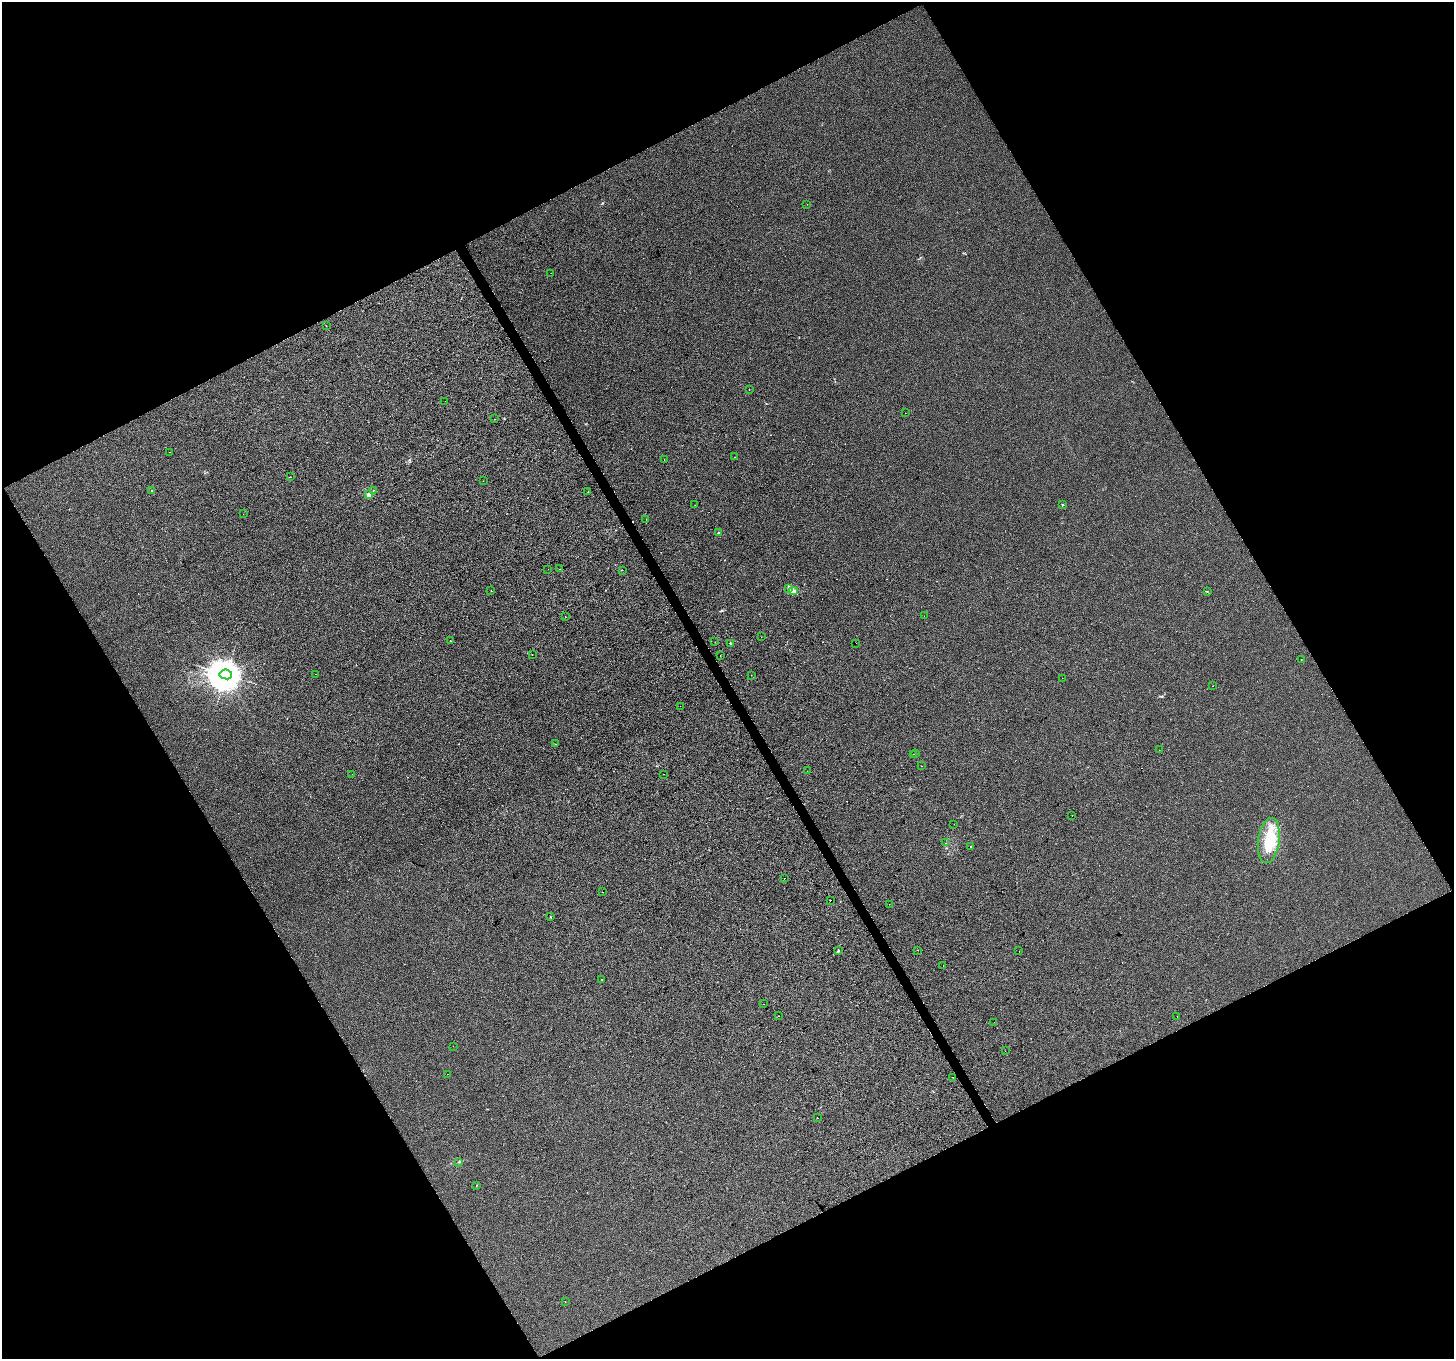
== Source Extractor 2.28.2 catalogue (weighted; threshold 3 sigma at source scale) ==
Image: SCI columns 3-5807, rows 167-5592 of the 5807 x 5697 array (HDU 1 of 3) = the unmasked area's bounding box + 8 px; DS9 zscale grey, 4 x 4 block average (1 PNG px = mean of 4 x 4 image px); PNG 1456 x 1361 px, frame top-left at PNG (2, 2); each listed source drawn as its Kron ellipse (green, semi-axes under 4 px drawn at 4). Shown black and unused: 47% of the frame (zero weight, under 2 of 3 exposures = <1% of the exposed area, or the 3 px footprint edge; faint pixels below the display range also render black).
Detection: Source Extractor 2.28.2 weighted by HDU 2 'WHT'. Background -2.33e-04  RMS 0.0055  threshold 0.0249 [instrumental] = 3 sigma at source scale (4.5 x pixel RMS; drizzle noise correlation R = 1.50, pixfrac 1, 0.0396/0.0396 arcsec/px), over >= 5 px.
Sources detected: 92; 3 inside a brighter object's white glare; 8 cosmic-ray / hot-pixel residue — neither listed nor drawn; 2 inside a brighter listed object's ellipse — not listed separately; the other 79 listed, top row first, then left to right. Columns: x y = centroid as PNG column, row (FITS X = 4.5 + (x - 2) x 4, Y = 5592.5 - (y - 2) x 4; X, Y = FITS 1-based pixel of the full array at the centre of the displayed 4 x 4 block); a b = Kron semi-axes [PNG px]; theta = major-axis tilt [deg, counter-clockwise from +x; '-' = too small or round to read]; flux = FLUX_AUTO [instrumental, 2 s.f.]
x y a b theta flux
807 204 2 2 - 0.64
551 273 2 2 - 2.4
326 326 2 2 - 1
749 390 2 2 - 1.9
445 401 2 2 - 0.62
905 413 2 2 - 0.84
494 419 2 2 - 0.85
169 452 2 2 - 1.1
735 457 2 2 - 1.2
664 460 2 2 - 1.7
290 477 2 2 - 0.96
483 481 2 2 - 0.73
152 490 2 2 - 3.2
373 490 2 2 - 1.3
588 492 2 2 - 0.58
369 495 2 2 - 62
695 505 2 2 - 0.73
1062 505 2 2 - 9.5
243 514 2 2 - 0.57
646 519 2 2 - 0.55
719 533 2 2 - 13
548 569 2 2 - 3.2
559 569 2 2 - 4.8
622 570 2 2 - 1.2
788 589 2 2 - 1.5
491 591 2 2 - 1.9
793 591 5 3 - 17
1207 592 2 2 - 0.79
924 616 2 2 - 0.43
565 617 2 2 - 0.83
761 637 2 2 - 3.5
450 640 2 2 - 2.6
715 642 2 2 - 0.89
730 643 2 2 - 19
856 643 2 2 - 3.1
532 654 2 2 - 1.1
720 655 2 2 - 1.6
1301 659 2 2 - 0.72
226 674 6 5 - 7200
315 674 2 2 - 0.66
751 675 2 2 - 0.54
1062 678 2 2 - 0.59
1213 686 2 2 - 1.1
680 706 2 2 - 0.4
556 744 2 2 - 0.58
1159 750 2 2 - 0.47
913 754 2 2 - 0.84
916 754 2 2 - 8.1
921 766 2 2 - 0.67
807 771 2 2 - 1.1
352 774 2 2 - 0.66
663 774 2 2 - 5.7
1072 815 2 2 - 0.87
954 824 2 2 - 0.38
1269 840 23 10 82 97
945 843 2 2 - 0.53
970 847 2 2 - 7.8
784 878 2 2 - 4
602 892 2 2 - 2
830 900 2 2 - 3.4
889 904 2 2 - 0.67
550 917 2 2 - 1.2
918 950 2 2 - 0.84
838 951 4 2 - 3
1019 951 2 2 - 2.1
943 966 2 2 - 3.6
602 979 2 2 - 2.7
764 1004 2 2 - 0.59
778 1015 2 2 - 0.63
1177 1017 2 2 - 0.8
994 1022 2 2 - 0.49
453 1046 2 2 - 0.94
1005 1051 2 2 - 0.7
447 1074 2 2 - 1.5
953 1077 2 2 - 4.4
817 1117 2 2 - 1.2
459 1162 2 2 - 1.3
476 1185 2 2 - 1.3
565 1302 2 2 - 0.68
Diffuse or blended objects may show on this block-average render without a row.